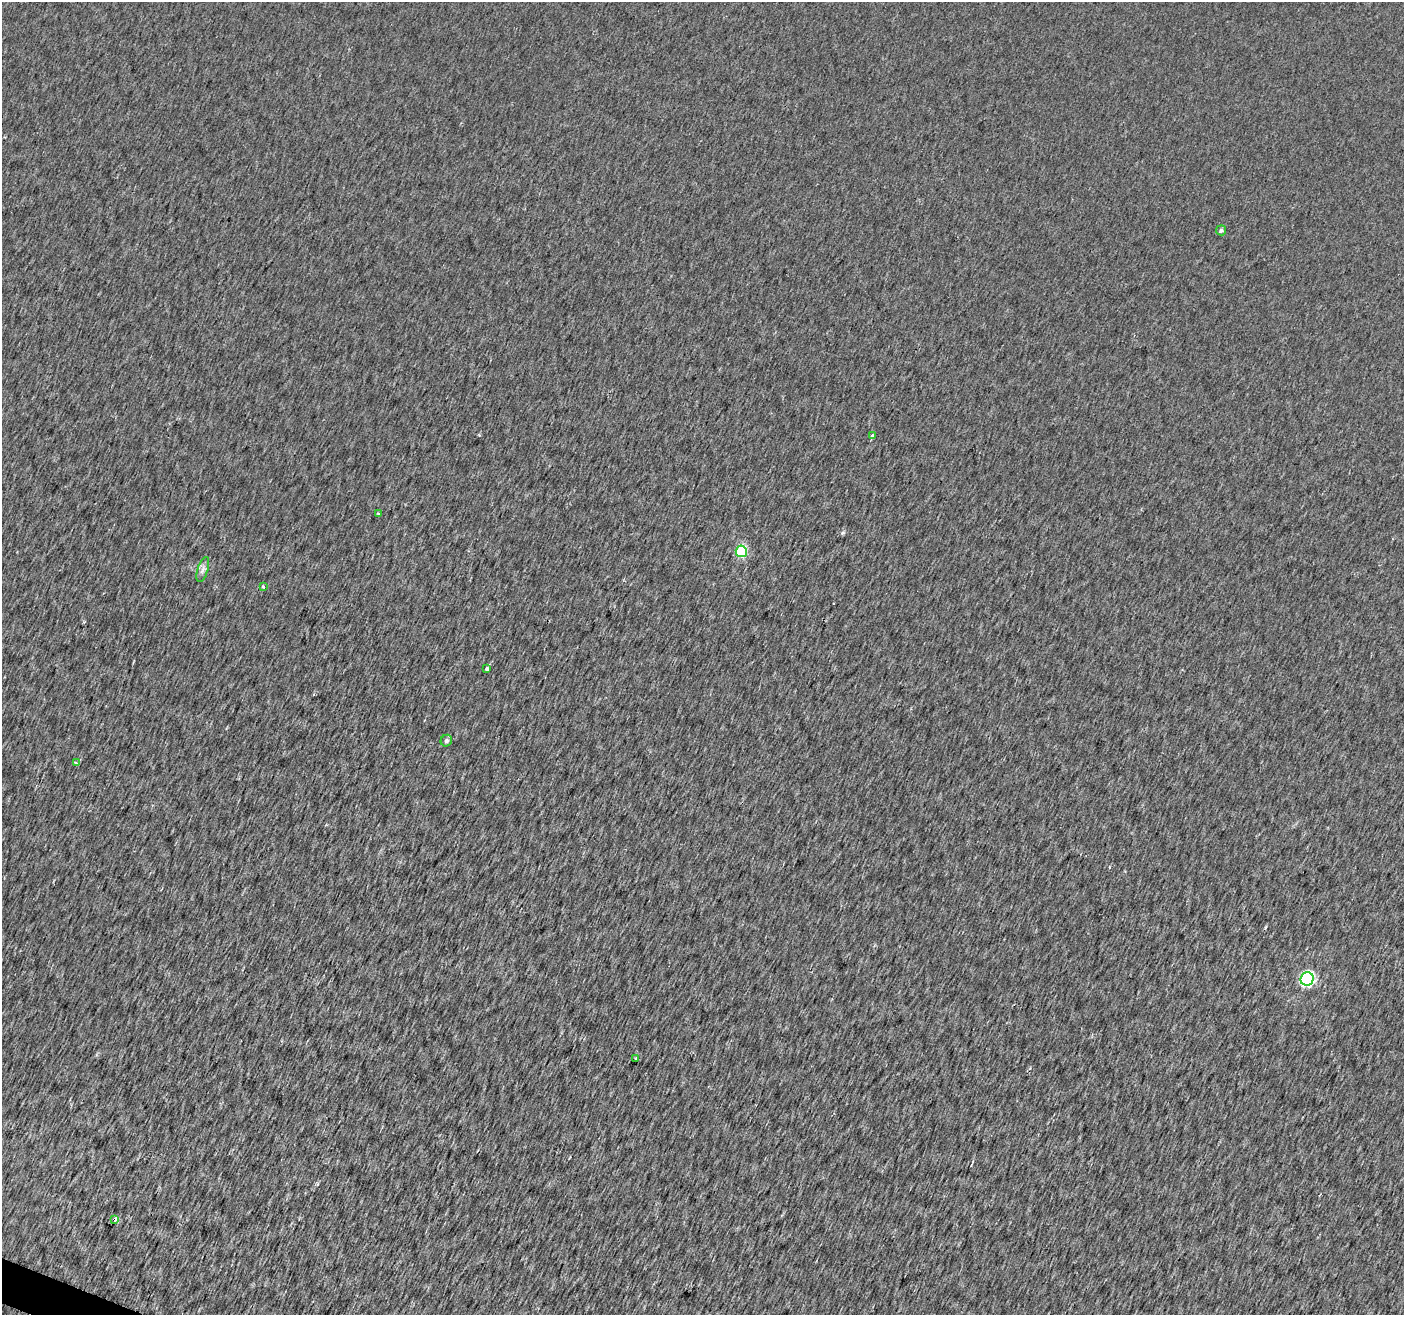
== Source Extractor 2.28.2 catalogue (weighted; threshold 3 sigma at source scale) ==
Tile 7 of 4 x 4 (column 3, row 2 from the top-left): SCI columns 2808-4209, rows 2840-4152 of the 5616 x 5741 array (HDU 1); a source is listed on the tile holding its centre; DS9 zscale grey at full resolution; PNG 1406 x 1317 px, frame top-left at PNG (2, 2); each listed source drawn as its Kron ellipse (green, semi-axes under 4 px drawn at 4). Shown black and unused: <1% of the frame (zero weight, under 2 of 3 exposures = <1% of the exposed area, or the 3 px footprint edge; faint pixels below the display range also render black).
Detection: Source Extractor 2.28.2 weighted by HDU 2 'WHT'; one run over the whole footprint, this tile lists its part. Background 0.0078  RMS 0.0095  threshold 0.0426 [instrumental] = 3 sigma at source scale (4.5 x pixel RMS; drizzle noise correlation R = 1.50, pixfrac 1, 0.0396/0.0396 arcsec/px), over >= 5 px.
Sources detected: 12; all 12 listed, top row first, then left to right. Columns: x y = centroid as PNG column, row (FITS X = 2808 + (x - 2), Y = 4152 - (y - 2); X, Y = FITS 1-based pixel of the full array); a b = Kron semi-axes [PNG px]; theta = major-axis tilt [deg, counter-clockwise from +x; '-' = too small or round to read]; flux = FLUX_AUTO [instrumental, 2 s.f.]
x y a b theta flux
1221 230 5 5 - 2.2
872 436 3 3 - 17
378 513 3 3 - 3
741 551 6 5 - 58
203 569 13 5 72 3.8
263 587 4 3 - 1.5
487 669 4 3 - 5.2
446 741 6 5 - 1.9
76 763 3 3 - 4.6
1307 979 7 6 - 180
636 1058 3 3 - 1.4
114 1219 4 3 - 24
Overlapping masked pixels (flux is a lower limit): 1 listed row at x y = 114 1219